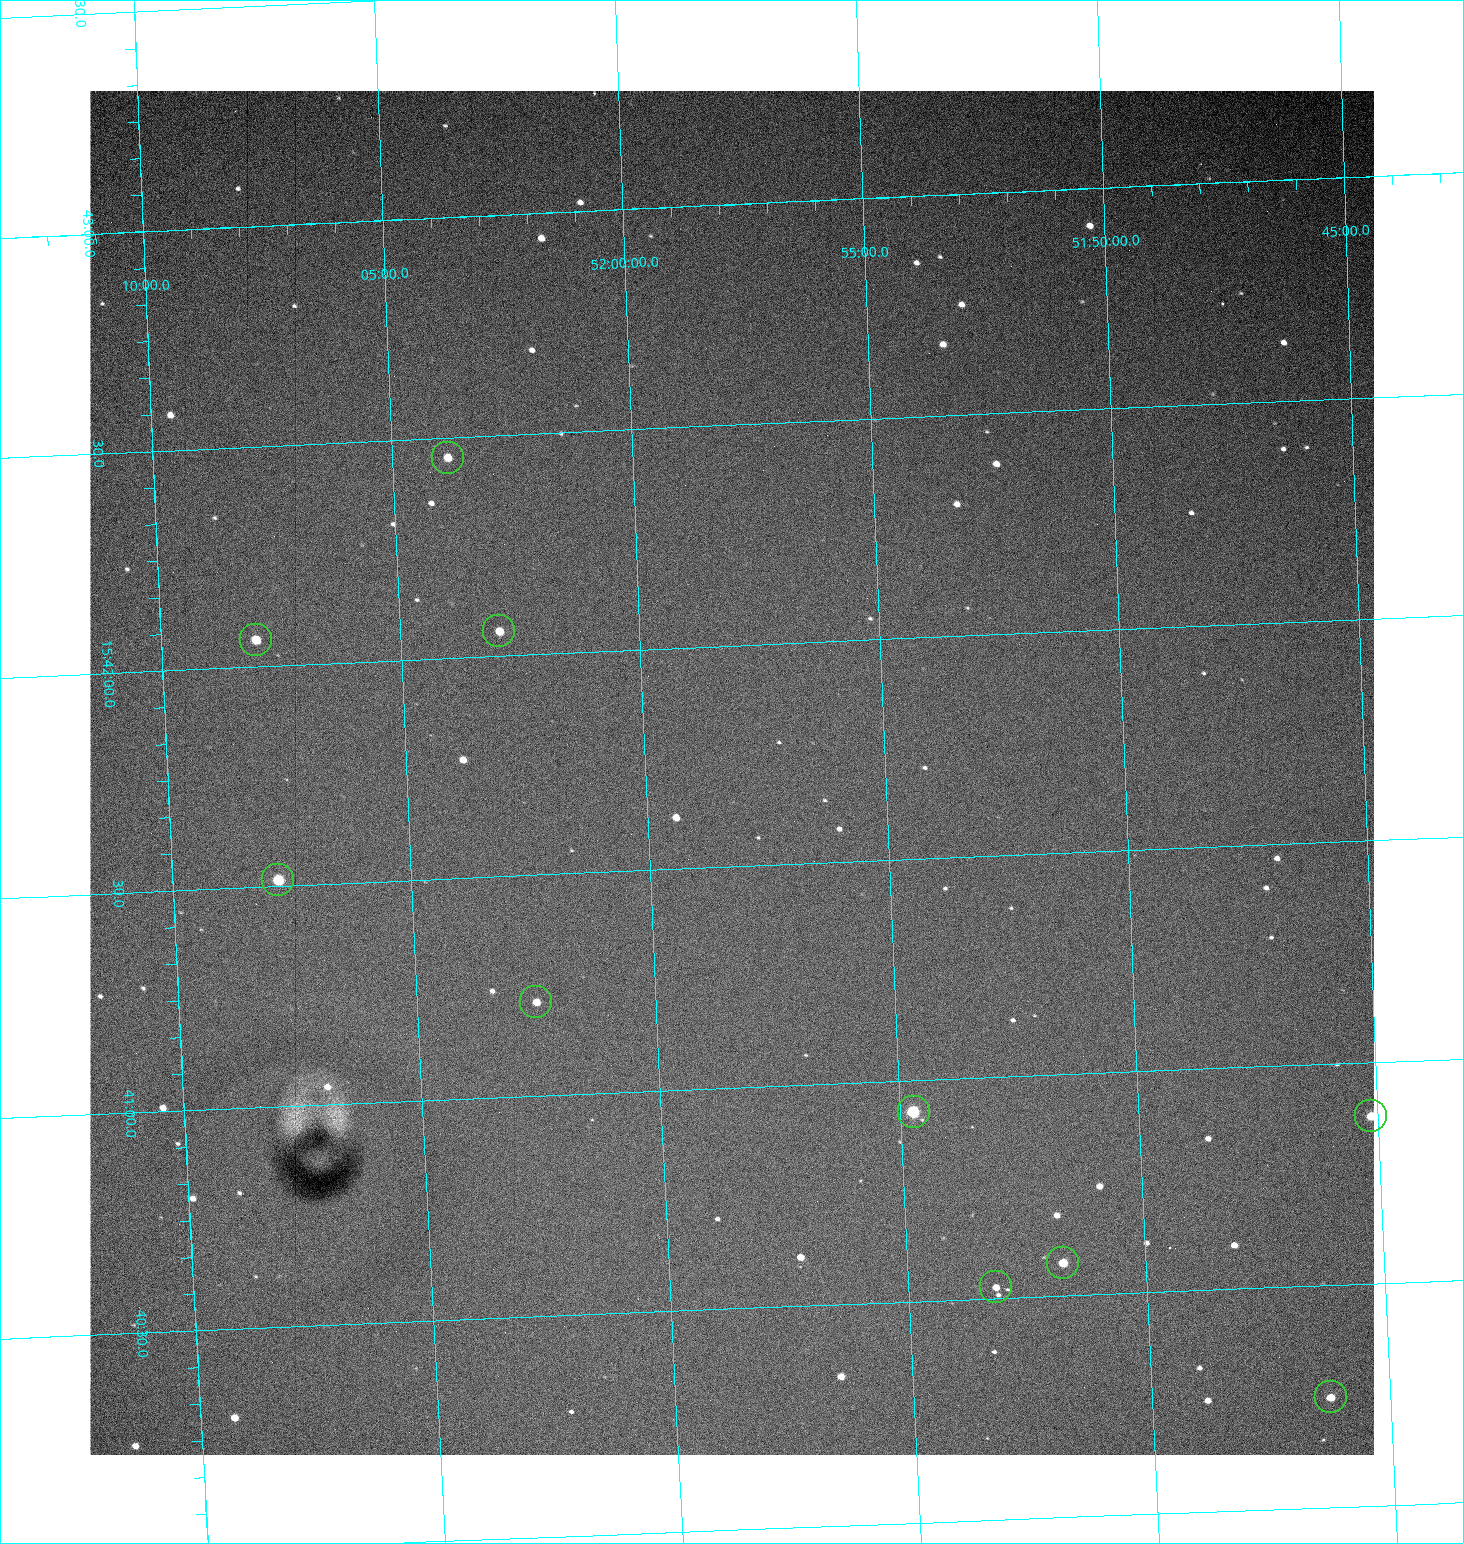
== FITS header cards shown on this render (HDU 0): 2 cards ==
NAXIS1  =                 1284 / length of data axis 1
NAXIS2  =                 1364 / length of data axis 2

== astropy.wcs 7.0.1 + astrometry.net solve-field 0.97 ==
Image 1284 x 1364 px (HDU 0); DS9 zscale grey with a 90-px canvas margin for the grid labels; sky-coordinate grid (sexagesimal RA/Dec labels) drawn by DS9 from the SOLVED WCS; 10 Tycho-2 reference stars matched to detected sources circled (green)
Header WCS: RA---TAN/DEC--TAN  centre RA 15:41:43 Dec +51:58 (235.43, +51.97 deg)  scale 1.26 arcsec/px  FOV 26.9' x 28.5'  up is +93 deg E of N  parity flipped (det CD > 0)
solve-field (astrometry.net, Tycho-2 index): VERIFIED the header's WCS against the Tycho-2 star catalogue (10 matches, 0 conflicts) and refined it, rather than solving blind
Solved WCS: RA---TAN-SIP/DEC--TAN-SIP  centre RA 15:41:43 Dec +51:58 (235.43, +51.97 deg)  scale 1.25 arcsec/px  FOV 26.8' x 28.6'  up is +92 deg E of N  parity flipped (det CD > 0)
The solver's refit moves the header's centre by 0.9 arcsec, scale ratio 0.9992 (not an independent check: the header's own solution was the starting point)
Tycho-2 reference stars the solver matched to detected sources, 10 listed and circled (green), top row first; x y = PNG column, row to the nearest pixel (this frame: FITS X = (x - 90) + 1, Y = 1364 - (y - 91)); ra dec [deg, ICRS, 3 dp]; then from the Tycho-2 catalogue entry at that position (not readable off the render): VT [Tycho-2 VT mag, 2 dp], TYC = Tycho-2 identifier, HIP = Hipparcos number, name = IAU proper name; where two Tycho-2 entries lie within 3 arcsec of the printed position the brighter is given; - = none
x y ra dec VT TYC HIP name
448 458 235.614 +52.064 11.61 3489-1132-1 - -
499 631 235.514 +52.049 11.19 3489-1407-1 - -
256 640 235.515 +52.133 11.12 3489-1380-1 - -
278 880 235.378 +52.130 9.31 3489-1322-1 76850 -
536 1002 235.303 +52.042 11.52 3489-958-1 - -
914 1112 235.232 +51.912 9.59 3489-824-1 - -
1371 1116 235.219 +51.752 10.98 3489-1435-1 - -
1063 1263 235.143 +51.862 10.97 3489-1016-1 - -
996 1287 235.131 +51.886 12.29 3489-908-1 - -
1331 1397 235.062 +51.771 11.53 3489-1453-1 - -